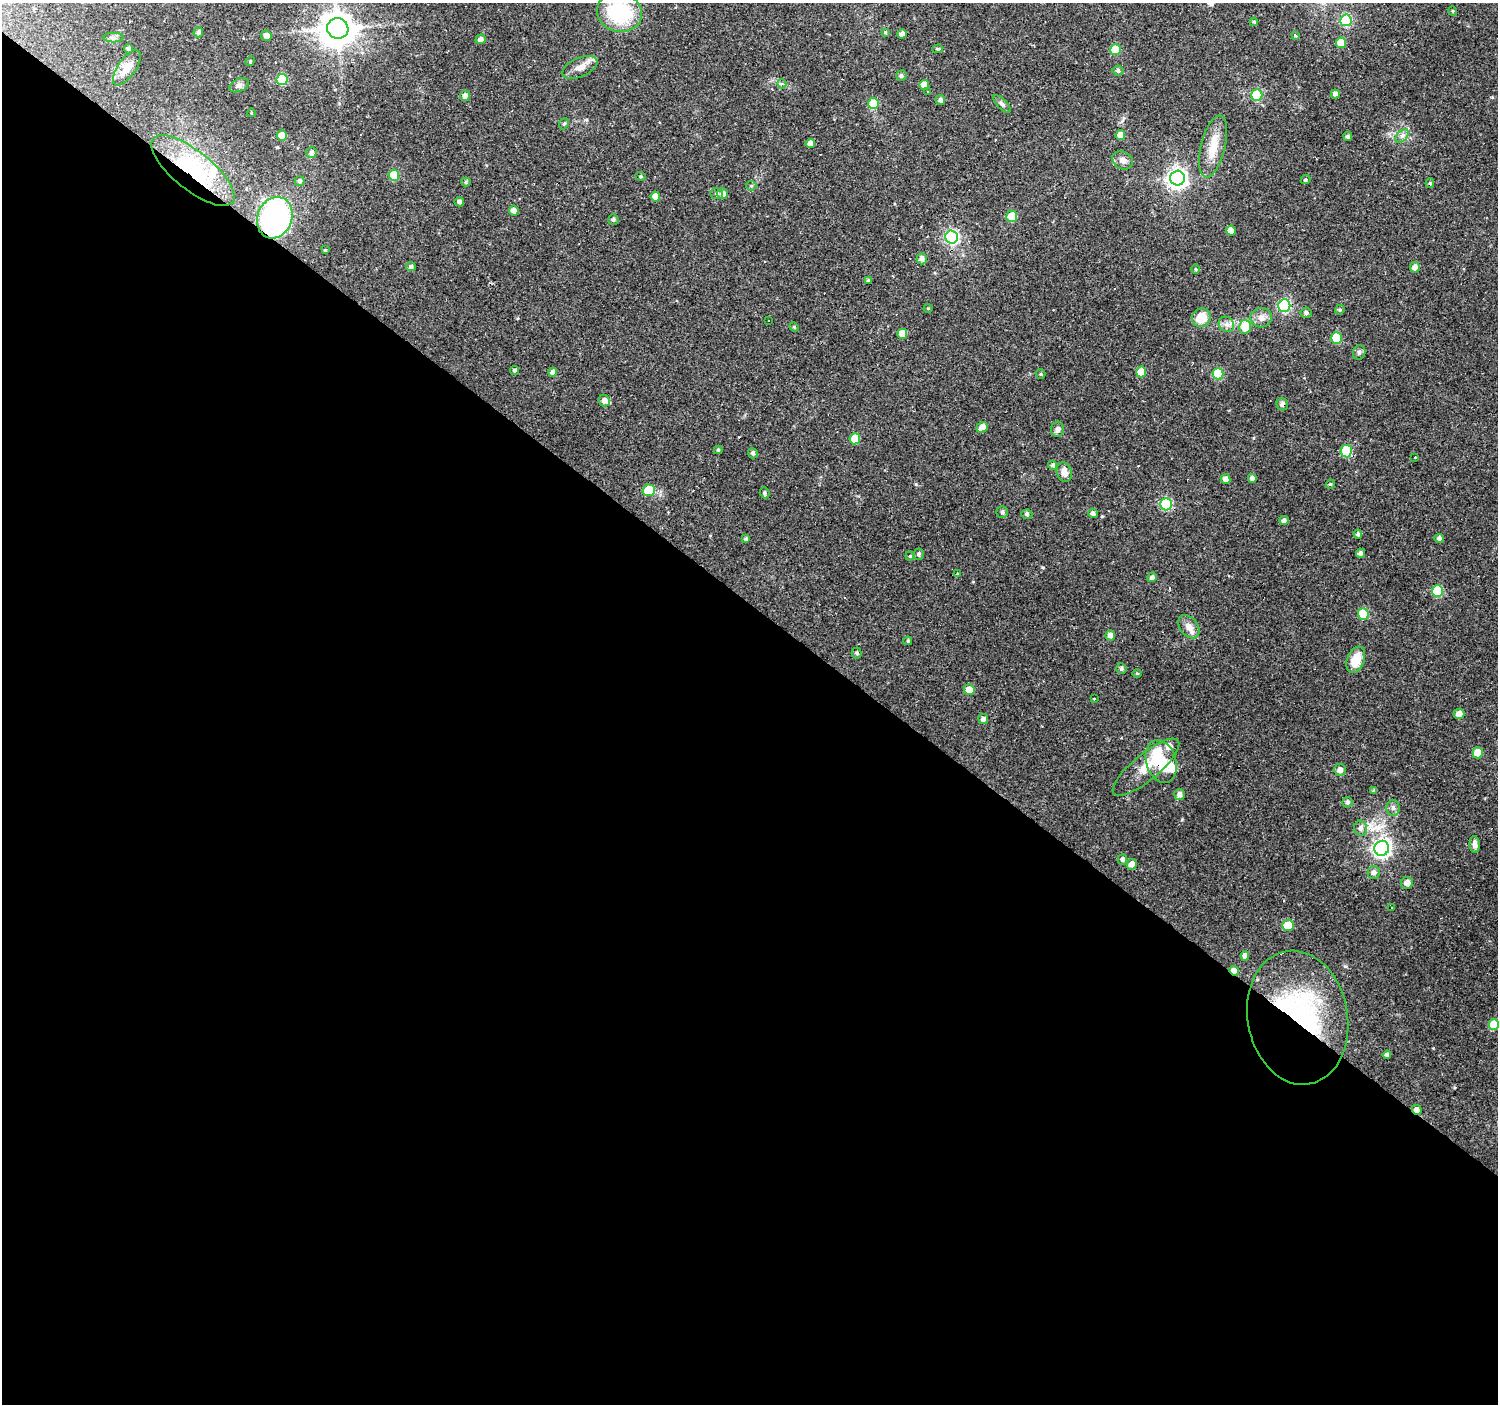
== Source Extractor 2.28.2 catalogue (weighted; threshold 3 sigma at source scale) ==
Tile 14 of 4 x 4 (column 2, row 4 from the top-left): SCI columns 1497-2992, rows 170-1571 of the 5985 x 6013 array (HDU 1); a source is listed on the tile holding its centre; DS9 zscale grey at full resolution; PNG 1500 x 1406 px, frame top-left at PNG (2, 3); each listed source drawn as its Kron ellipse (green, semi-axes under 4 px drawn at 4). Shown black and unused: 57% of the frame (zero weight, under 2 of 3 exposures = <1% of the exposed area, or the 3 px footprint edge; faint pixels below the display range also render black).
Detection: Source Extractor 2.28.2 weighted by HDU 2 'WHT'; one run over the whole footprint, this tile lists its part. Background 0.137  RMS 0.0061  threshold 0.0273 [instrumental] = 3 sigma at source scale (4.5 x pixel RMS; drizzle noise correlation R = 1.50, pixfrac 1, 0.0396/0.0396 arcsec/px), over >= 5 px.
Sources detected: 167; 3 inside a brighter object's white glare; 10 cosmic-ray / hot-pixel residue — neither listed nor drawn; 4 inside a brighter listed object's ellipse — not listed separately; the other 150 listed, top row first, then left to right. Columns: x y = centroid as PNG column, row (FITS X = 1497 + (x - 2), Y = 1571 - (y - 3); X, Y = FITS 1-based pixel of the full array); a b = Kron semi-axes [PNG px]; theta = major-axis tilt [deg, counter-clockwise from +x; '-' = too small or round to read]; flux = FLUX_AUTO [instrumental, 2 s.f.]
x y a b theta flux
1453 11 5 3 - 0.51
619 13 23 19 -13 45
1346 20 6 5 - 45
1254 22 4 4 - 0.86
338 28 11 10 - 1100
198 32 5 5 - 2.1
885 32 4 4 - 0.8
902 34 5 4 - 2.9
266 36 5 5 - 3.6
1295 36 4 4 - 0.66
114 38 10 5 0 1.9
481 39 5 4 - 2.6
1341 43 5 5 - 9.4
129 49 5 4 - 1.9
938 49 5 4 - 0.87
1116 50 5 5 - 22
250 61 5 4 - 0.77
580 67 19 9 23 5.9
127 68 20 9 55 7.8
1118 71 5 5 - 1.7
901 76 5 5 - 1.3
282 79 5 5 - 39
782 84 5 4 - 1.9
239 85 10 6 22 2.2
924 85 5 5 - 5.6
927 92 3 3 - 1.4
1335 94 4 4 - 2.8
1257 95 6 5 - 34
465 96 5 5 - 2.9
940 100 5 5 - 2
873 103 5 5 - 18
1002 104 11 5 -45 1.7
251 113 4 3 - 0.45
564 124 6 4 67 0.9
1120 135 5 5 - 6.2
282 136 5 5 - 9.3
1348 136 4 4 - 1.6
1402 136 8 5 45 1.9
810 143 4 4 - 4.2
1213 146 32 12 76 13
311 153 5 5 - 2.1
1123 160 11 8 -31 3.7
193 171 51 19 -39 48
394 175 5 5 - 22
641 176 5 4 - 0.78
1177 178 7 7 - 320
1306 180 5 4 - 0.91
300 181 5 5 - 1.5
466 182 5 4 - 0.88
1430 183 5 4 - 0.97
751 186 5 4 - 0.81
723 193 5 5 - 3.1
717 194 6 5 - 1.2
655 197 5 4 - 5.6
459 202 5 4 - 2
514 210 5 5 - 3.1
1012 216 6 5 - 10
275 218 21 17 68 100
613 220 5 5 - 1.3
1231 230 5 4 - 5.7
952 237 6 6 - 110
325 250 4 4 - 0.62
922 259 6 5 - 2.6
411 267 5 4 - 1.4
1415 267 5 5 - 3.5
1195 269 5 3 - 0.6
868 281 4 4 - 1.3
1284 306 6 6 - 73
928 308 4 4 - 0.63
1340 310 5 4 - 0.87
1306 313 5 5 - 1.7
1201 318 9 9 - 11
1261 318 10 10 - 3.8
768 321 3 3 - 1.4
1226 324 8 7 - 2.8
794 327 5 4 - 0.76
1245 327 6 6 - 12
902 334 5 5 - 8.7
1336 338 5 5 - 26
1359 352 7 6 - 1.6
515 370 4 4 - 1.3
553 372 4 4 - 3
1141 372 5 5 - 12
1041 374 5 4 - 0.66
1218 374 5 5 - 25
604 401 6 5 - 3
1282 404 6 5 - 2.5
982 427 6 5 - 6.9
1058 429 8 6 78 1.9
855 439 5 5 - 15
718 450 4 4 - 0.81
1346 451 6 6 - 31
753 453 5 5 - 1.7
1415 457 3 3 - 1.3
1053 465 5 4 - 1.4
1064 472 10 7 -72 4.8
1252 478 4 4 - 2.5
1225 479 5 5 - 3.1
1330 484 4 4 - 0.66
649 490 6 5 - 21
765 493 6 4 -68 1.2
1166 504 6 6 - 56
1002 512 6 6 - 1.2
1093 513 5 4 - 2.1
1027 514 5 5 - 1.5
1284 520 5 4 - 1.9
1358 534 4 4 - 1.4
1439 538 5 4 - 1.7
746 539 4 4 - 1.2
1360 553 4 4 - 2
918 554 6 5 - 1.4
910 556 4 4 - 0.74
957 574 3 3 - 0.85
1152 577 5 4 - 2
1438 591 6 5 - 28
1363 614 6 5 - 24
1189 627 13 9 -52 4.8
1110 635 5 5 - 3.4
908 641 4 4 - 0.97
857 653 5 5 - 1.4
1356 660 14 8 68 11
1121 669 5 5 - 1.5
1137 673 5 3 - 0.61
969 690 5 5 - 7.5
1095 699 3 3 - 5.1
1459 714 5 5 - 4
983 719 5 5 - 2.1
1478 753 5 5 - 12
1161 761 22 15 -73 17
1146 767 42 13 40 14
1340 770 6 6 - 3.5
1374 791 4 4 - 1.1
1179 794 5 5 - 2.9
1347 802 5 5 - 1.7
1393 808 8 6 -89 1.9
1361 828 7 6 - 2.4
1475 844 8 5 -85 3.2
1382 848 7 7 - 240
1122 859 5 4 - 1.7
1132 864 5 5 - 4.3
1374 873 6 6 - 2.7
1407 883 6 6 - 3.6
1392 908 3 2 - 0.47
1288 925 6 5 - 12
1245 956 4 4 - 3.2
1234 971 5 4 - 4.8
1298 1018 67 50 -80 120
1494 1025 5 5 - 14
1387 1055 4 4 - 1.8
1417 1110 5 4 - 3.2
Overlapping masked pixels (flux is a lower limit): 7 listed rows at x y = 193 171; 275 218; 1282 404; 1161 761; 1234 971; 1298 1018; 1417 1110
Isophote crosses this tile's border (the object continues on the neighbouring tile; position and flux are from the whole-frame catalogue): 1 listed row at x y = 619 13